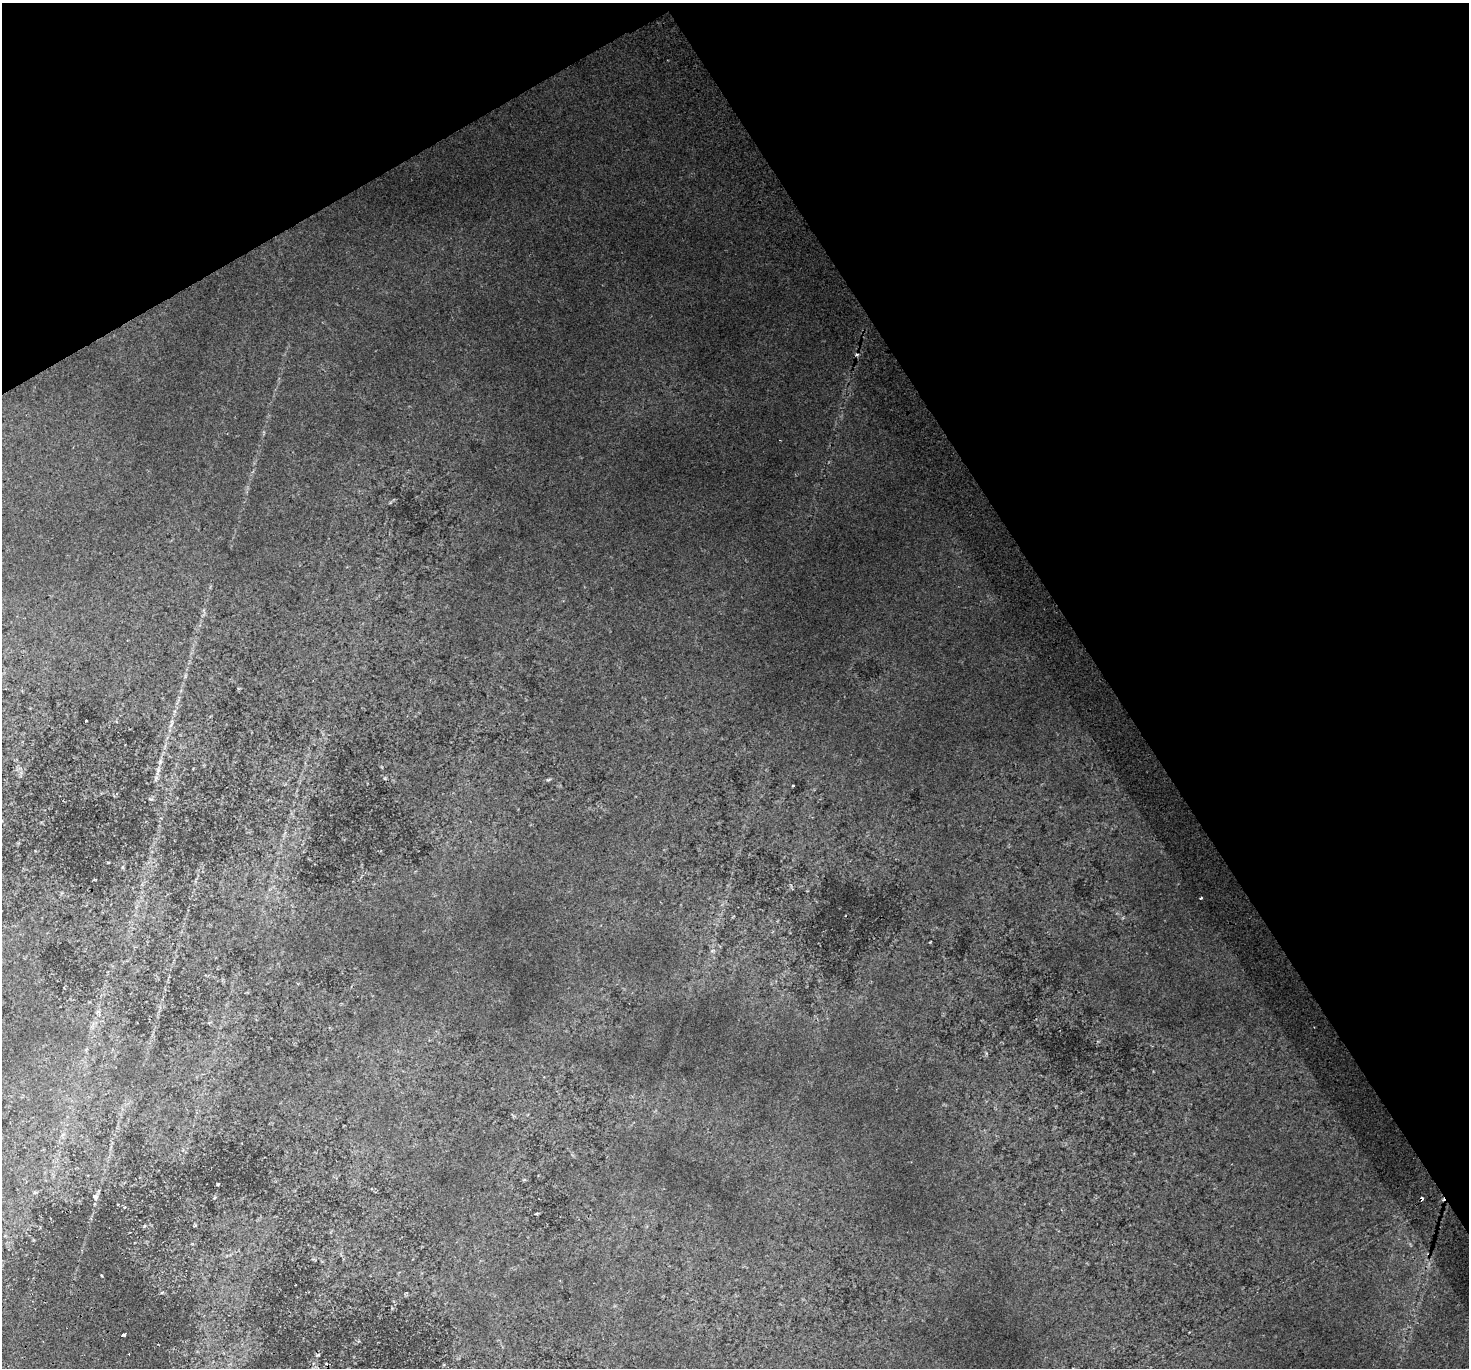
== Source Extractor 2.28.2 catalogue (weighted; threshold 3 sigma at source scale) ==
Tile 3 of 4 x 4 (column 3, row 1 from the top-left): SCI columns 2974-4440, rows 4314-5679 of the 5943 x 5816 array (HDU 1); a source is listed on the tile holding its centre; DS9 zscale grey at full resolution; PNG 1471 x 1370 px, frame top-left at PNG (2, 3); no overlay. Shown black and unused: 31% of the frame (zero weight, under 2 of 3 exposures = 8% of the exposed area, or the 3 px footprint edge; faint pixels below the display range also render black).
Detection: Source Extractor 2.28.2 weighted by HDU 2 'WHT'; one run over the whole footprint, this tile lists its part. Background 0.0815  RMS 0.013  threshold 0.0589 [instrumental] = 3 sigma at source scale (4.5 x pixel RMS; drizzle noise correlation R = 1.50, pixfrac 1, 0.0396/0.0396 arcsec/px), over >= 5 px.
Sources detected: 9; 2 cosmic-ray / hot-pixel residue — not listed; the other 7 listed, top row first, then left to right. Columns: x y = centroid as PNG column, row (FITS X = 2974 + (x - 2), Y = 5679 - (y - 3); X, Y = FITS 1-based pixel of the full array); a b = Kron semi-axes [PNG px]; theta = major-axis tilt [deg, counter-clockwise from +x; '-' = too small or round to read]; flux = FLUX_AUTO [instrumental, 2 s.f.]
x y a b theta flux
857 355 5 3 - 1.7
86 721 3 2 - 0.83
160 762 9 4 69 3.6
1201 898 4 2 - 1.3
95 1197 9 7 -56 3.7
102 1276 3 2 - 1.3
123 1335 4 3 - 1.9